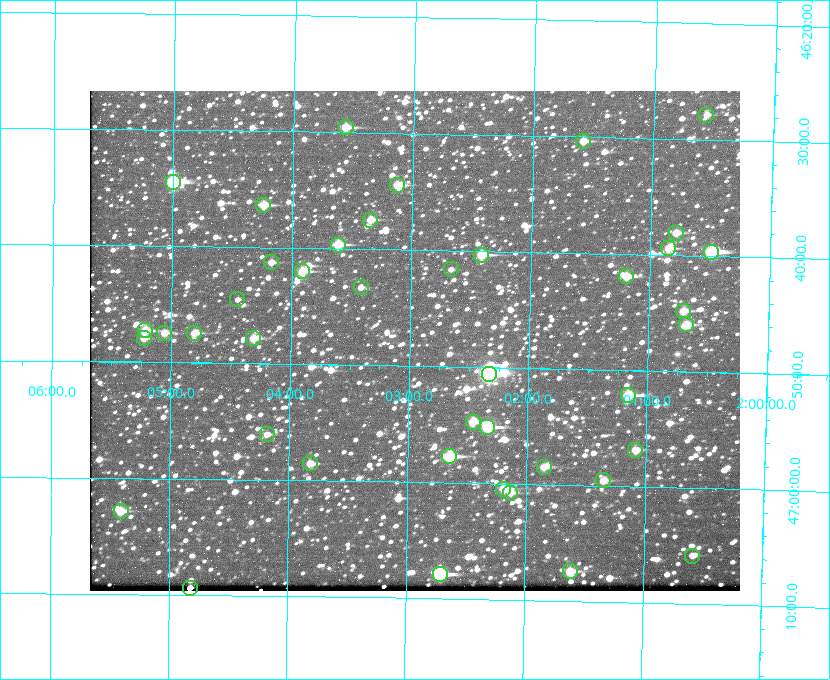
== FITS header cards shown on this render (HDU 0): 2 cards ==
NAXIS1  =                  650 / Width of table row in bytes
NAXIS2  =                  500 / Number of rows in table

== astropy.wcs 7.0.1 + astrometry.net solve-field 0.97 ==
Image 650 x 500 px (HDU 0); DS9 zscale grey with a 90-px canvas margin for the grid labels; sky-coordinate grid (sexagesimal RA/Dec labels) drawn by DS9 from the SOLVED WCS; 42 Tycho-2 reference stars matched to detected sources circled (green)
Header WCS: none
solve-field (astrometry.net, Tycho-2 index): SOLVED blind (the file carries no WCS)
Solved WCS: RA---TAN-SIP/DEC--TAN-SIP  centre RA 02:02:58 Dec +46:48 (30.74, +46.80 deg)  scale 5.17 arcsec/px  FOV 56.0' x 43.0'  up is +179 deg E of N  parity flipped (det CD > 0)
(file carries no celestial WCS; the grid is the blind solution)
Tycho-2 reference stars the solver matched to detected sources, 42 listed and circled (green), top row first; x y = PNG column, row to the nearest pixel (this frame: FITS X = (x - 90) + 1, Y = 500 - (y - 91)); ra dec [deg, ICRS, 3 dp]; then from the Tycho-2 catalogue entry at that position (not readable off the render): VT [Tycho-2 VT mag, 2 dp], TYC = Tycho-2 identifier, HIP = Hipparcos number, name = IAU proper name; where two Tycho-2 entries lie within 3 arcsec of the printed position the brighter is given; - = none
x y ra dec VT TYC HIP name
706 115 30.141 +46.464 11.42 3280-1042-1 - -
346 127 30.892 +46.493 10.70 3280-490-1 - -
583 141 30.396 +46.506 10.80 3280-764-1 - -
173 182 31.250 +46.575 8.43 3281-919-1 - -
397 185 30.782 +46.574 10.16 3280-645-1 - -
263 205 31.061 +46.606 9.99 3281-582-1 - -
370 220 30.837 +46.625 10.69 3280-1254-1 - -
676 233 30.198 +46.635 10.92 3280-527-1 - -
338 245 30.904 +46.661 9.60 3280-781-1 - -
668 248 30.213 +46.657 10.42 3280-803-1 - -
711 252 30.124 +46.661 9.43 3280-672-1 - -
481 255 30.604 +46.672 9.47 3280-908-1 - -
271 262 31.043 +46.688 11.48 3281-800-1 - -
451 269 30.667 +46.694 12.45 3280-751-1 - -
302 271 30.978 +46.700 9.85 3281-909-1 - -
626 276 30.300 +46.699 10.25 3280-1695-1 - -
361 287 30.855 +46.722 11.70 3280-1423-1 - -
237 299 31.112 +46.742 12.56 3281-721-1 - -
683 311 30.179 +46.746 10.21 3280-486-1 - -
686 324 30.172 +46.766 10.54 3280-993-1 - -
145 330 31.305 +46.788 10.64 3281-663-1 - -
164 333 31.264 +46.791 10.76 3281-86-1 - -
194 333 31.202 +46.791 10.77 3281-309-1 - -
144 338 31.307 +46.799 11.30 3281-221-1 - -
253 338 31.078 +46.798 10.61 3281-114-1 - -
489 374 30.583 +46.843 7.07 3280-746-1 9508 -
628 395 30.291 +46.869 9.33 3280-1647-1 - -
473 422 30.615 +46.912 10.08 3284-203-1 - -
487 427 30.584 +46.919 9.47 3284-629-1 - -
267 434 31.047 +46.935 11.37 3285-65-1 - -
635 450 30.273 +46.947 10.92 3284-1033-1 - -
449 456 30.663 +46.962 9.31 3284-347-1 - -
310 463 30.956 +46.975 11.27 3285-185-1 - -
544 467 30.464 +46.975 10.61 3284-511-1 - -
603 480 30.338 +46.992 10.95 3284-1079-1 - -
503 489 30.548 +47.007 10.42 3284-727-1 - -
510 493 30.532 +47.013 10.85 3284-391-1 - -
121 511 31.352 +47.047 10.82 3285-1193-1 - -
692 556 30.147 +47.097 11.56 3284-835-1 - -
570 571 30.405 +47.123 10.72 3284-747-1 - -
440 574 30.679 +47.131 10.02 3284-307-1 - -
190 588 31.205 +47.157 10.28 3285-879-1 - -